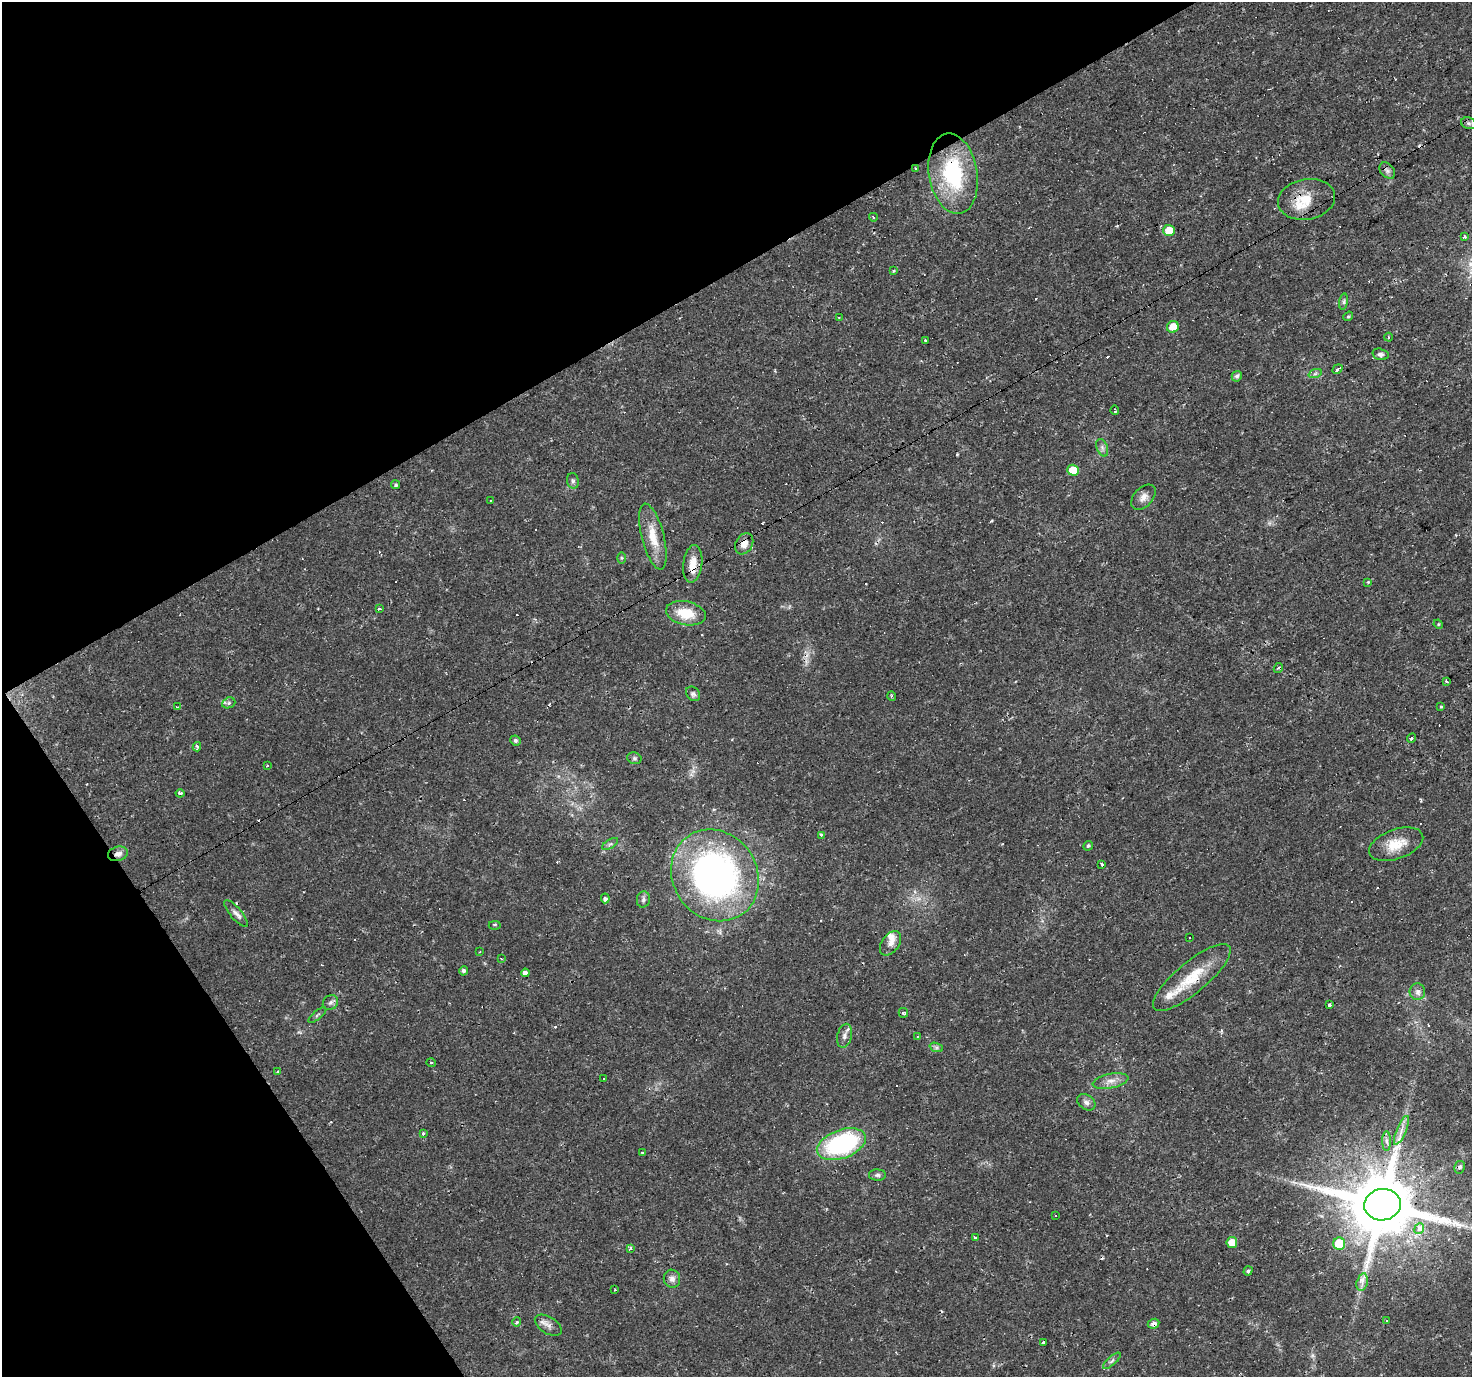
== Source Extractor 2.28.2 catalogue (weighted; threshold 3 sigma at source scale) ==
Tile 5 of 4 x 4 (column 1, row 2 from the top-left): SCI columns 1-1470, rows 2863-4237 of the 5878 x 5787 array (HDU 1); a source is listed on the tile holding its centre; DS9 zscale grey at full resolution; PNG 1474 x 1379 px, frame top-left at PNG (2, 2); each listed source drawn as its Kron ellipse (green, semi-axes under 4 px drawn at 4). Shown black and unused: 28% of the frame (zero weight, under 2 of 3 exposures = <1% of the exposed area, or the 3 px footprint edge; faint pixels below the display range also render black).
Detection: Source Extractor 2.28.2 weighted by HDU 2 'WHT'; one run over the whole footprint, this tile lists its part. Background 0.0199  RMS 0.0024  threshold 0.011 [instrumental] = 3 sigma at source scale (4.5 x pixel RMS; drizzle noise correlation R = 1.50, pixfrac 1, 0.0396/0.0396 arcsec/px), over >= 5 px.
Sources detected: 135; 29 cosmic-ray / hot-pixel residue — neither listed nor drawn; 4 inside a brighter listed object's ellipse — not listed separately; the other 102 listed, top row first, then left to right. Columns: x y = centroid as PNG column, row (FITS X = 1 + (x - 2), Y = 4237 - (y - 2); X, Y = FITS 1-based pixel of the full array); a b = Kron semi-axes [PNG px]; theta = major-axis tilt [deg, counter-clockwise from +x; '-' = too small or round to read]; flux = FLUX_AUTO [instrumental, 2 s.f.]
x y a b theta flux
1469 123 8 5 -20 0.58
915 168 3 2 - 0.19
1387 171 9 6 -49 0.82
953 174 40 24 -80 21
1306 199 28 20 10 6.3
873 217 4 3 - 0.45
1169 230 6 5 - 4.2
1465 236 3 3 - 0.88
893 271 3 3 - 0.28
1344 302 8 4 82 0.51
1348 316 5 4 - 0.37
839 317 3 2 - 0.2
1173 327 6 5 - 3.3
1388 337 4 3 - 0.22
925 340 3 2 - 0.28
1381 354 8 5 -15 0.77
1337 369 5 3 - 0.88
1315 374 7 4 19 0.49
1237 376 5 5 - 0.66
1115 410 4 2 - 0.34
1102 448 9 5 -70 0.74
1073 470 6 5 - 4.6
573 481 8 6 -75 0.62
396 485 4 4 - 0.43
1143 497 15 9 47 1.7
490 500 3 2 - 0.44
653 537 34 11 -76 5.4
744 544 11 8 60 2
621 558 6 4 -90 0.3
693 564 19 9 83 3.6
1368 582 4 4 - 0.32
379 609 4 3 - 0.96
686 613 20 11 -11 6
1438 624 5 4 - 0.26
1278 668 5 3 - 0.41
1446 682 3 3 - 0.58
693 694 8 6 -46 0.66
892 696 5 3 - 0.32
229 703 7 5 21 0.47
178 707 4 3 - 0.83
1441 707 3 2 - 0.36
1411 738 5 4 - 0.38
516 740 5 5 - 0.54
197 747 5 3 - 1.2
634 758 7 5 -15 0.53
267 766 4 2 - 0.17
180 793 4 3 - 0.78
821 835 3 3 - 1.8
610 844 9 3 31 0.48
1396 844 28 14 20 5.4
1088 846 5 4 - 0.42
118 854 10 7 14 1.3
1102 865 3 3 - 1.2
715 875 47 42 -56 91
605 898 5 3 - 1.3
643 899 8 6 80 0.59
236 914 17 5 -50 1.2
495 925 6 3 0 0.3
1190 937 3 3 - 0.83
891 943 14 8 54 1.6
480 952 2 2 - 0.26
501 959 4 3 - 0.24
464 971 4 4 - 0.66
525 973 4 3 - 12
1192 977 49 15 40 9.3
1417 992 8 7 - 1
330 1003 8 7 - 0.77
1329 1005 3 3 - 0.67
903 1013 5 4 - 0.54
317 1015 11 3 41 0.41
845 1036 12 7 76 1.3
917 1036 3 2 - 0.41
936 1047 7 4 -18 0.53
431 1063 5 3 - 0.24
278 1072 4 2 - 0.23
603 1078 3 3 - 0.64
1110 1081 18 7 11 1.9
1086 1102 10 7 -36 0.92
1401 1130 16 4 67 1.7
423 1134 3 3 - 1
1387 1141 10 4 -89 0.78
841 1144 25 14 20 34
642 1153 3 3 - 0.38
1460 1167 6 5 - 0.74
877 1175 8 5 -1 0.58
1382 1205 18 15 9 2800
1055 1216 3 2 - 0.22
1419 1228 5 4 - 2.6
975 1238 3 3 - 0.5
1232 1242 5 5 - 3.1
1339 1244 6 6 - 7.7
631 1248 4 3 - 0.57
1248 1271 5 4 - 0.48
672 1279 9 8 - 1.2
1362 1282 9 5 75 1.2
615 1290 3 2 - 0.41
1387 1321 3 3 - 0.91
517 1322 4 4 - 0.34
1154 1324 6 4 25 1.1
548 1325 15 8 -33 1.5
1043 1343 3 3 - 7.2
1112 1361 11 4 42 0.64
Overlapping masked pixels (flux is a lower limit): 9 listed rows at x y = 915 168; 953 174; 1306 199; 744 544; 693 564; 118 854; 1192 977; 1382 1205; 1154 1324
Unlisted compact peaks at least as high as the median listed source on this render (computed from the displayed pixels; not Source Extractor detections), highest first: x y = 957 454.